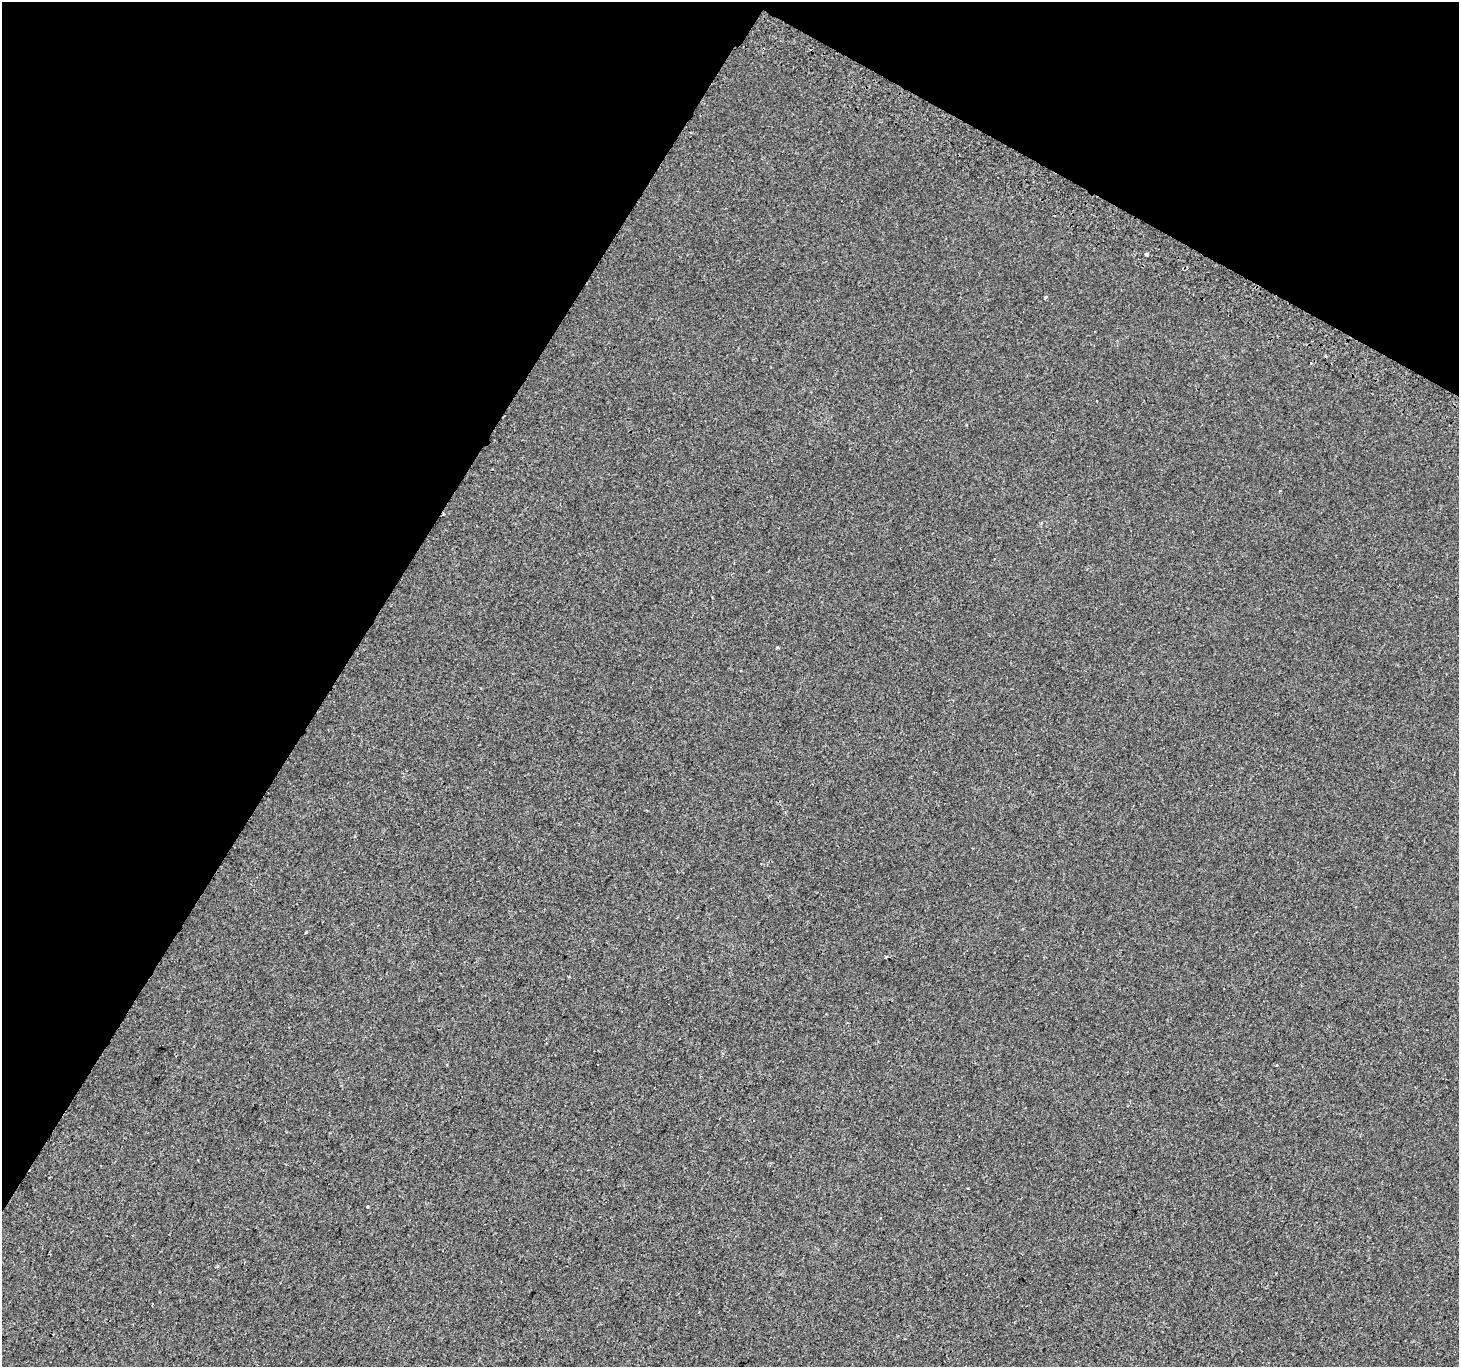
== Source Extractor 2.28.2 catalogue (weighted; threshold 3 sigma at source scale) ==
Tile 2 of 4 x 4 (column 2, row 1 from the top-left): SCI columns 1489-2945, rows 4394-5758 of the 5884 x 5991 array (HDU 1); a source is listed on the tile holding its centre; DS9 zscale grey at full resolution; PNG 1461 x 1369 px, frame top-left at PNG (2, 2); no overlay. Shown black and unused: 30% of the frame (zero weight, under 2 of 3 exposures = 2% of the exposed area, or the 3 px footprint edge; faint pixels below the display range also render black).
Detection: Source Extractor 2.28.2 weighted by HDU 2 'WHT'; one run over the whole footprint, this tile lists its part. Background -1.88e-04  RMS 0.0035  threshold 0.0156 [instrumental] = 3 sigma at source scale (4.5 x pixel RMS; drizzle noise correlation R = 1.50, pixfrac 1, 0.0396/0.0396 arcsec/px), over >= 5 px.
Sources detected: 11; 1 cosmic-ray / hot-pixel residue — not listed; the other 10 listed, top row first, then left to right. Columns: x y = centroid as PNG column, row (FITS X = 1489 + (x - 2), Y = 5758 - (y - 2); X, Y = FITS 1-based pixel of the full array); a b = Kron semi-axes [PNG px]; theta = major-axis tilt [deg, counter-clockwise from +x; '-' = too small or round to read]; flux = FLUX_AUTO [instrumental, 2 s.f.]
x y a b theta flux
1146 254 3 3 - 0.91
1045 298 3 3 - 2.3
1326 356 3 2 - 0.48
1311 363 3 3 - 0.99
777 648 3 3 - 0.49
306 932 4 2 - 0.36
885 957 3 2 - 0.49
447 1065 3 3 - 0.44
967 1189 3 2 - 0.33
367 1207 3 3 - 1.3